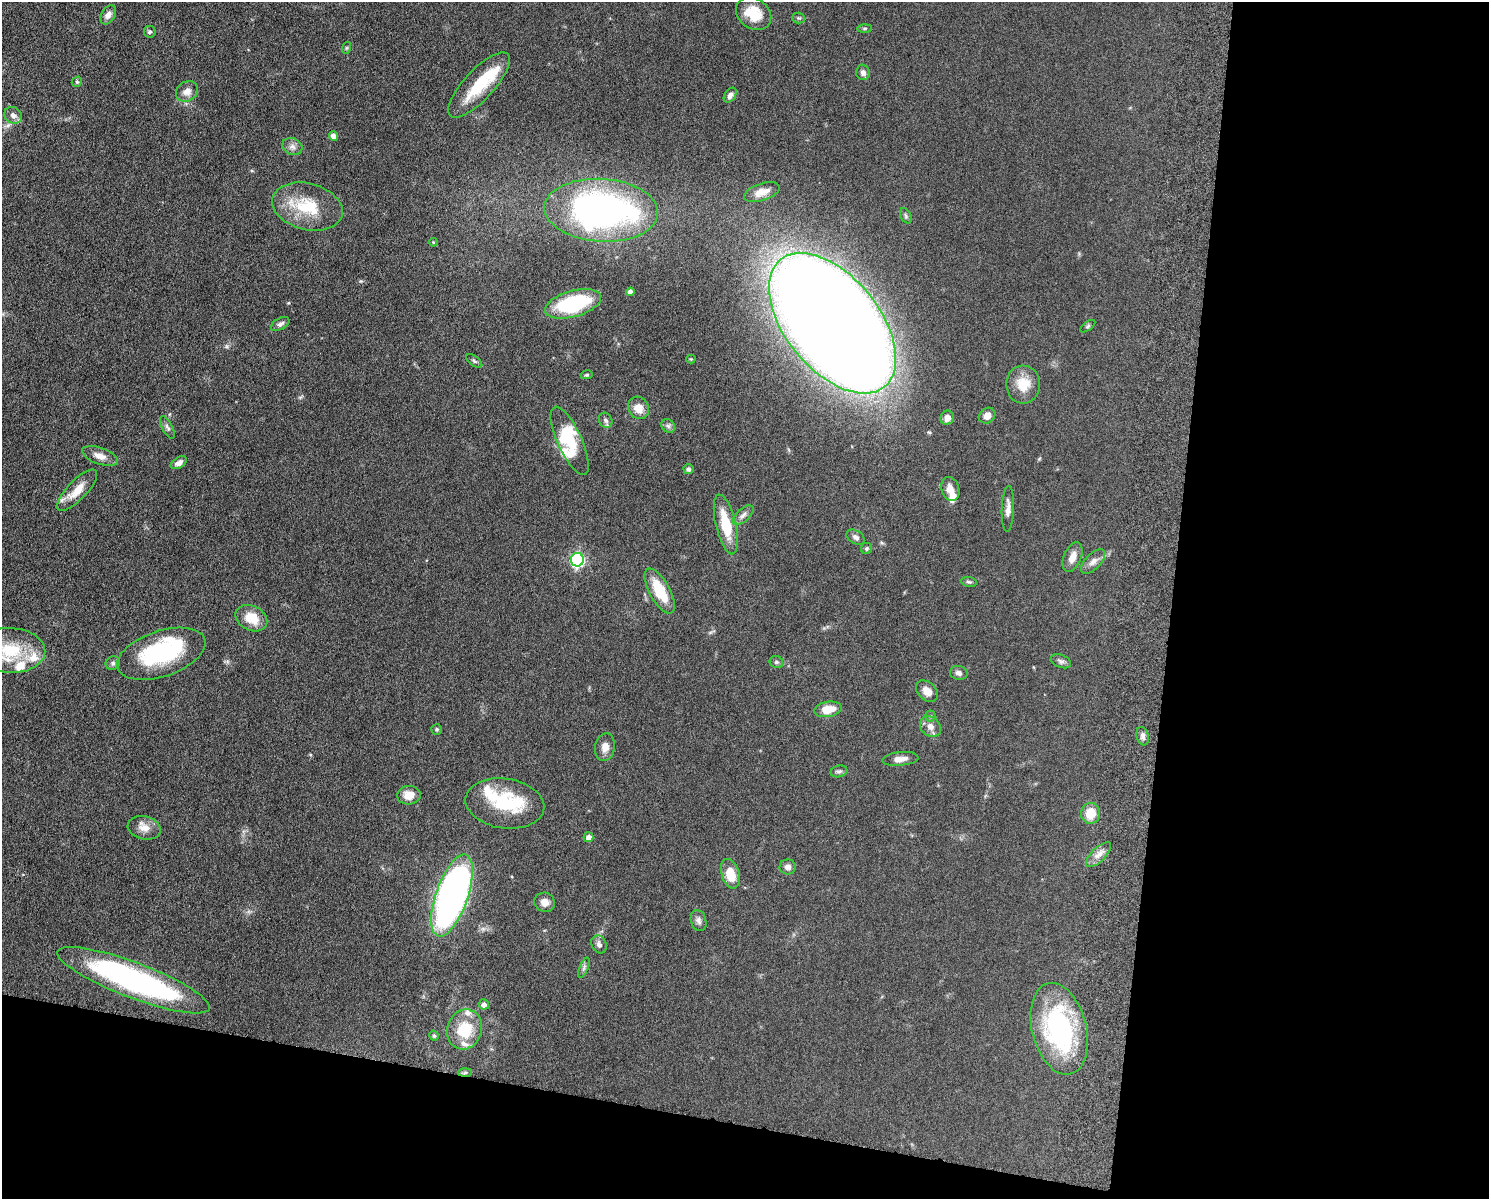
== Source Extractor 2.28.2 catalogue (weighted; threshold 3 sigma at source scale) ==
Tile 12 of 3 x 4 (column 3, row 4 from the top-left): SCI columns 3150-4636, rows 15-1211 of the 4926 x 4817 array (HDU 1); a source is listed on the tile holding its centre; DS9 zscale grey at full resolution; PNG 1491 x 1201 px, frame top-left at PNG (2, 2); each listed source drawn as its Kron ellipse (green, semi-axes under 4 px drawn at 4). Shown black and unused: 28% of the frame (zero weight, under 6 of 12 exposures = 3% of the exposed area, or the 3 px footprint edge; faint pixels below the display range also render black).
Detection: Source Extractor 2.28.2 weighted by HDU 2 'WHT'; one run over the whole footprint, this tile lists its part. Background 0.0569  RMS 0.0042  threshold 0.0174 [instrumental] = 3 sigma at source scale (4.09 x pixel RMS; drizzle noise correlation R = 1.36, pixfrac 0.8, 0.05/0.05 arcsec/px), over >= 5 px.
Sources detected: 97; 4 inside a brighter object's white glare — neither listed nor drawn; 8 inside a brighter listed object's ellipse — not listed separately; the other 85 listed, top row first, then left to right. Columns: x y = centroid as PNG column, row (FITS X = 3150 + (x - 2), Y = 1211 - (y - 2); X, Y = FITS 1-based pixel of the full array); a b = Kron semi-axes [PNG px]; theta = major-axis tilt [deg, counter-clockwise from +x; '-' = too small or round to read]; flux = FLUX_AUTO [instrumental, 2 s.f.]
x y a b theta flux
754 14 19 15 -36 8.9
108 15 10 6 60 2
799 18 6 5 - 0.66
865 28 7 4 1 0.52
150 32 6 5 - 0.86
346 48 6 4 71 0.48
863 72 8 6 -87 1.5
77 82 5 4 - 0.53
479 85 42 15 47 17
187 91 11 9 36 2.9
730 95 8 5 56 1.8
13 115 9 8 - 2.1
334 136 4 4 - 2.9
292 147 10 8 -26 1.9
762 192 18 8 18 4.5
307 207 36 23 -14 18
601 210 57 31 -3 150
906 216 8 5 -61 0.83
433 242 4 4 - 0.39
630 292 4 4 - 2.2
573 304 29 13 15 31
832 323 82 47 -51 1600
280 324 10 5 29 1.3
1088 326 9 4 36 0.64
691 359 4 4 - 0.38
474 361 9 4 -38 0.75
586 375 6 4 11 0.49
1023 384 19 17 88 7.9
638 408 11 10 - 4.3
987 416 9 7 40 2.7
947 418 7 6 - 2.7
606 420 8 6 -59 1.2
668 426 7 6 - 0.93
167 427 12 5 -61 1.1
570 441 37 12 -65 12
100 456 19 8 -19 3.7
179 463 9 5 31 1.8
688 469 5 5 - 0.95
950 489 12 9 -75 3.3
77 490 27 9 46 6.9
1008 509 23 6 88 2.7
743 515 13 6 42 1.6
726 524 30 10 -77 13
856 537 10 6 -31 1.3
866 548 6 5 - 0.71
1072 557 16 8 67 3.5
577 560 7 6 - 67
1093 561 15 7 46 2.4
969 582 8 5 -10 0.8
660 591 25 10 -61 13
251 618 17 12 -26 8
10 650 35 22 -2 23
161 654 46 23 18 40
1061 661 10 6 -22 1.2
776 662 7 6 - 0.89
113 663 7 6 - 0.89
959 673 9 7 -12 1.3
927 691 12 9 -44 3.3
828 709 14 7 10 6.3
930 716 5 5 - 0.54
930 726 11 9 -44 2.4
437 729 5 5 - 0.6
1143 736 9 6 -75 1.5
605 747 14 10 80 3
900 759 18 7 6 2.7
839 771 8 5 15 0.97
409 795 12 9 5 4.3
505 803 40 25 -8 24
1090 813 10 9 - 6.7
144 828 17 11 -14 4.1
589 837 5 5 - 2.7
1098 855 16 7 44 2.8
788 867 8 7 - 1.7
730 874 15 9 -73 7.7
452 895 43 16 71 220
545 902 10 9 - 2.8
699 921 11 7 -73 1.6
599 944 9 7 -65 1.5
584 968 11 4 68 0.94
134 980 81 17 -21 98
484 1004 5 5 - 1.7
465 1029 20 17 71 14
1059 1029 47 27 -76 60
434 1036 5 4 - 0.66
465 1073 7 4 2 0.74
Isophote crosses this tile's border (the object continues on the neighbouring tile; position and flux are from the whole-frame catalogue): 1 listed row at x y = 10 650